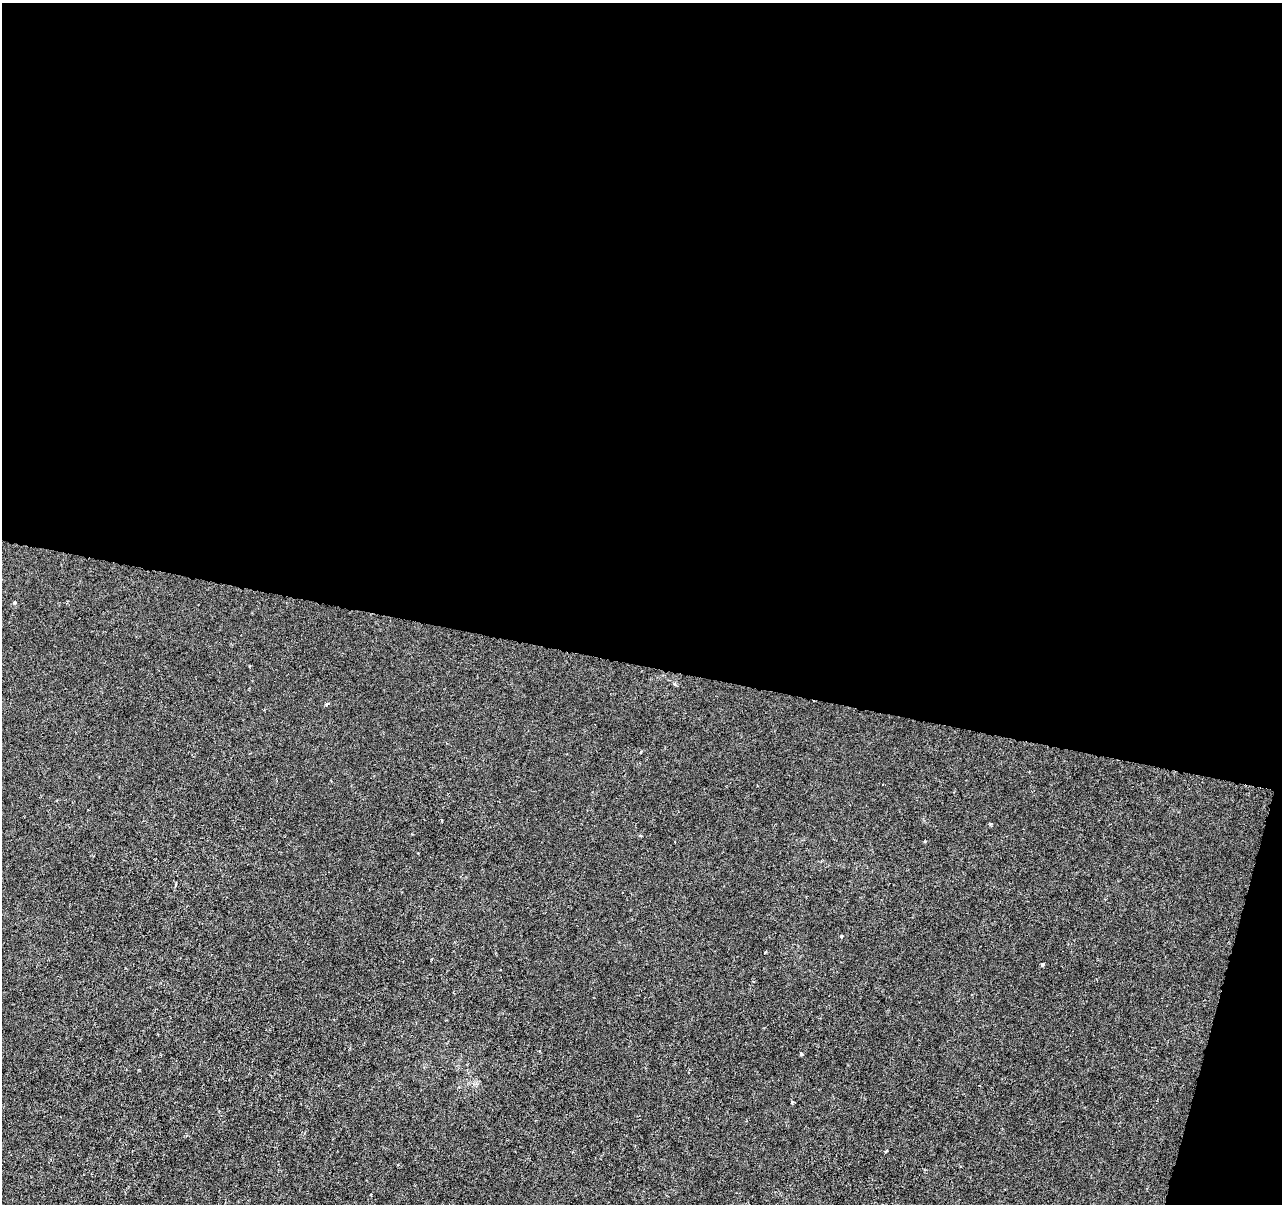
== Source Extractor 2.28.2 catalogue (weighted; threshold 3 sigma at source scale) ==
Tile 4 of 4 x 4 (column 4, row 1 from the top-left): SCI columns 3841-5120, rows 3828-5029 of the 5128 x 5312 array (HDU 1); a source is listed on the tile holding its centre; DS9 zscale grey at full resolution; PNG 1284 x 1206 px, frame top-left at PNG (2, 3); no overlay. Shown black and unused: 57% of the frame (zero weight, under 3 of 6 exposures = <1% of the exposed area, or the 3 px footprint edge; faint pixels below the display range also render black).
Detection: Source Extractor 2.28.2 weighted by HDU 2 'WHT'; one run over the whole footprint, this tile lists its part. Background -4.65e-06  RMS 0.0013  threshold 0.00516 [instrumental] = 3 sigma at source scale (4.09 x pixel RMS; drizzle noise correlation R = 1.36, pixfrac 0.8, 0.0396/0.0396 arcsec/px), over >= 5 px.
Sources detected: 9; all 9 listed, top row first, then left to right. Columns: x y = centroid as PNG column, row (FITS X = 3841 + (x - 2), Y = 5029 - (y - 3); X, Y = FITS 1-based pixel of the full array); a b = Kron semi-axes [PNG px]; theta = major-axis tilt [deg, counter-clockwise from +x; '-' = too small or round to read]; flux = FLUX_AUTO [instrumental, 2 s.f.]
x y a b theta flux
15 603 4 3 - 0.24
327 704 5 3 - 0.2
641 752 3 3 - 0.16
841 936 3 3 - 0.25
432 959 3 2 - 0.098
1042 965 4 3 - 0.41
801 1054 4 3 - 0.31
792 1102 5 4 - 0.16
886 1151 5 3 - 0.11